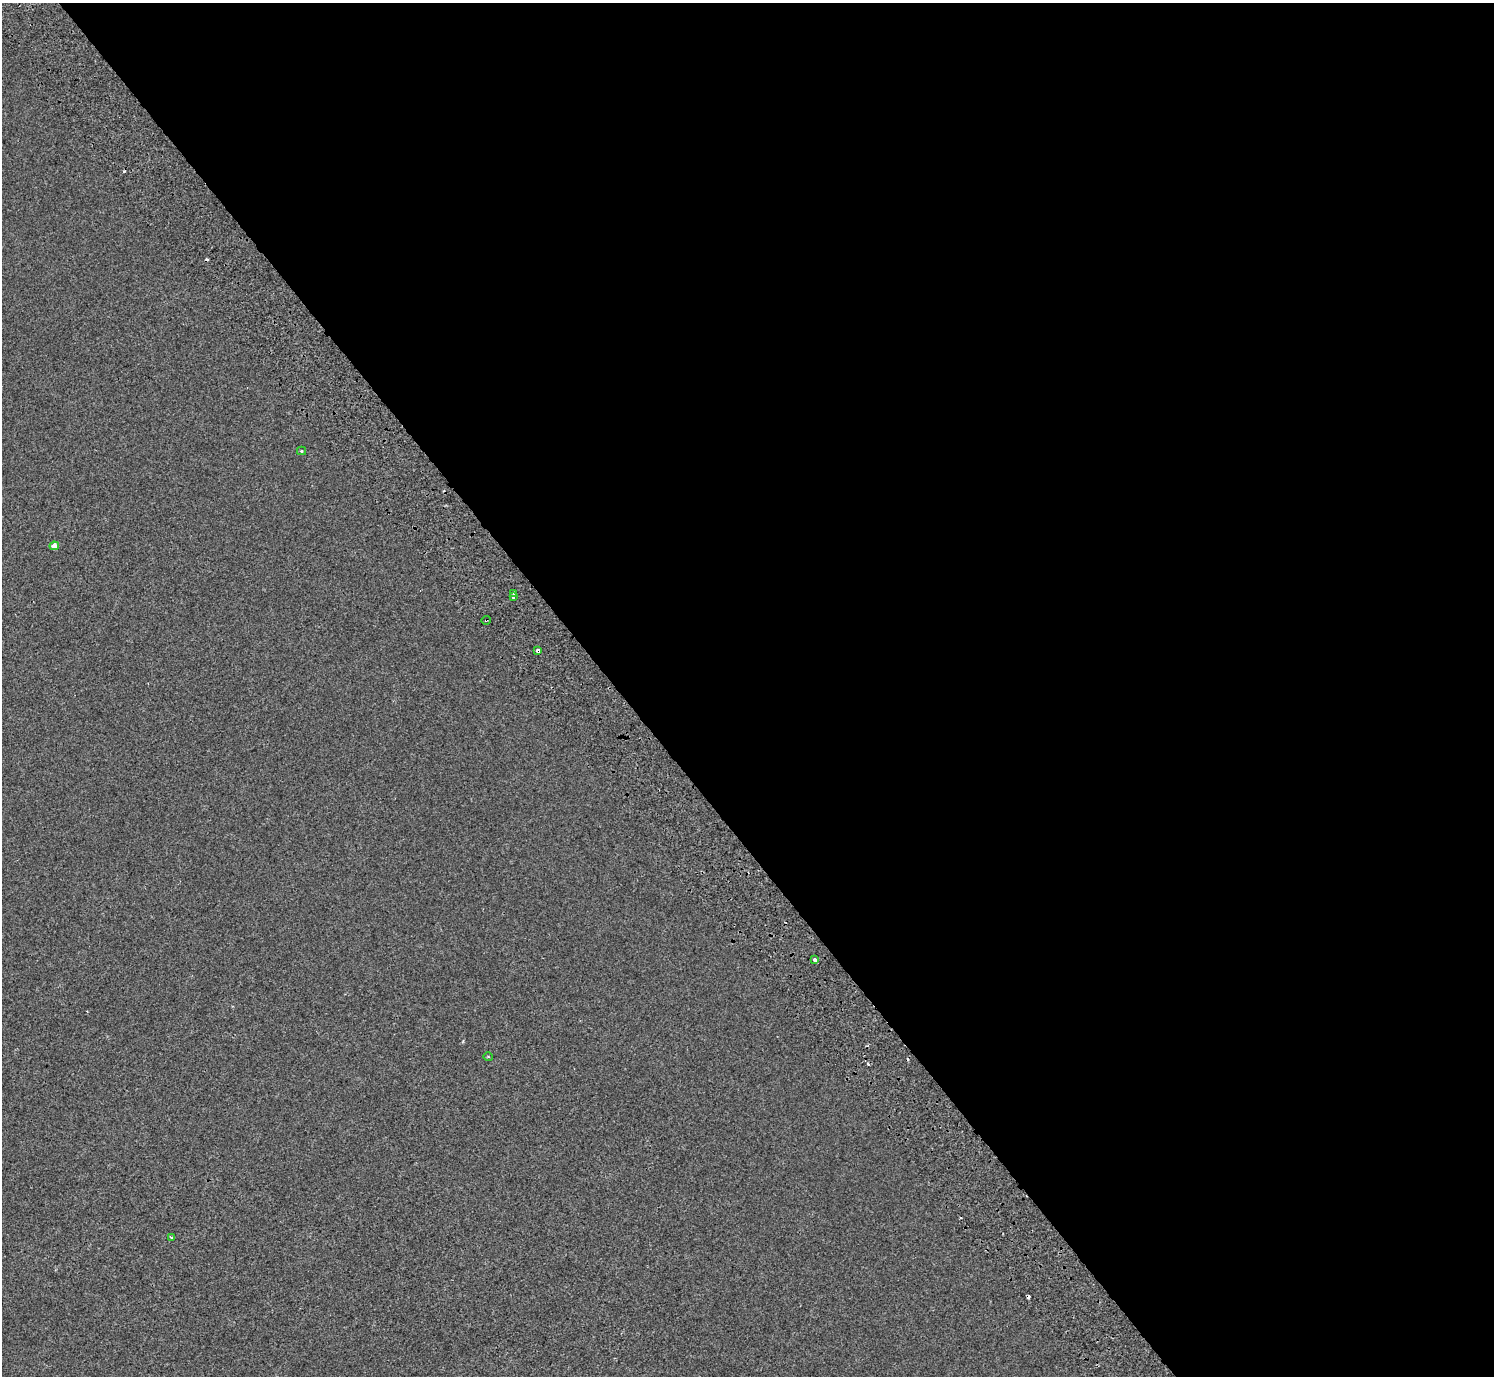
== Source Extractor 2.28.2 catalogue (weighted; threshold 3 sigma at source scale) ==
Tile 8 of 4 x 4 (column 4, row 2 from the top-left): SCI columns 4577-6068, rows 3026-4399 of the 6176 x 6111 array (HDU 1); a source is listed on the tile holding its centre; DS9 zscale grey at full resolution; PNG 1496 x 1378 px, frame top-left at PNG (2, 3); each listed source drawn as its Kron ellipse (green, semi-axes under 4 px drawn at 4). Shown black and unused: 59% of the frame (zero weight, under 2 of 3 exposures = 7% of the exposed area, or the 3 px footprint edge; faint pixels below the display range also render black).
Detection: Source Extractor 2.28.2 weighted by HDU 2 'WHT'; one run over the whole footprint, this tile lists its part. Background -9.91e-05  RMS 0.0046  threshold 0.0209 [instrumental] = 3 sigma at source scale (4.5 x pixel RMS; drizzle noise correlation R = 1.50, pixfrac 1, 0.0396/0.0396 arcsec/px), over >= 5 px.
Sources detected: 14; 5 cosmic-ray / hot-pixel residue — neither listed nor drawn; the other 9 listed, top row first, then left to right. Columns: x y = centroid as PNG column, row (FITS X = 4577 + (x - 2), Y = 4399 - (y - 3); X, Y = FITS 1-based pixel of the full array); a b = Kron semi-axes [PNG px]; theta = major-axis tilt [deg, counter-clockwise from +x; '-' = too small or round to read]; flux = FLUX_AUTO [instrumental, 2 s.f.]
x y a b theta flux
301 451 4 4 - 0.46
54 546 4 4 - 3.6
514 594 3 3 - 2.9
513 597 3 3 - 3.2
486 620 5 2 - 0.47
538 650 3 3 - 12
815 960 4 3 - 3.4
488 1057 5 3 - 0.37
171 1237 4 3 - 0.73
Overlapping masked pixels (flux is a lower limit): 2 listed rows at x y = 486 620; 538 650